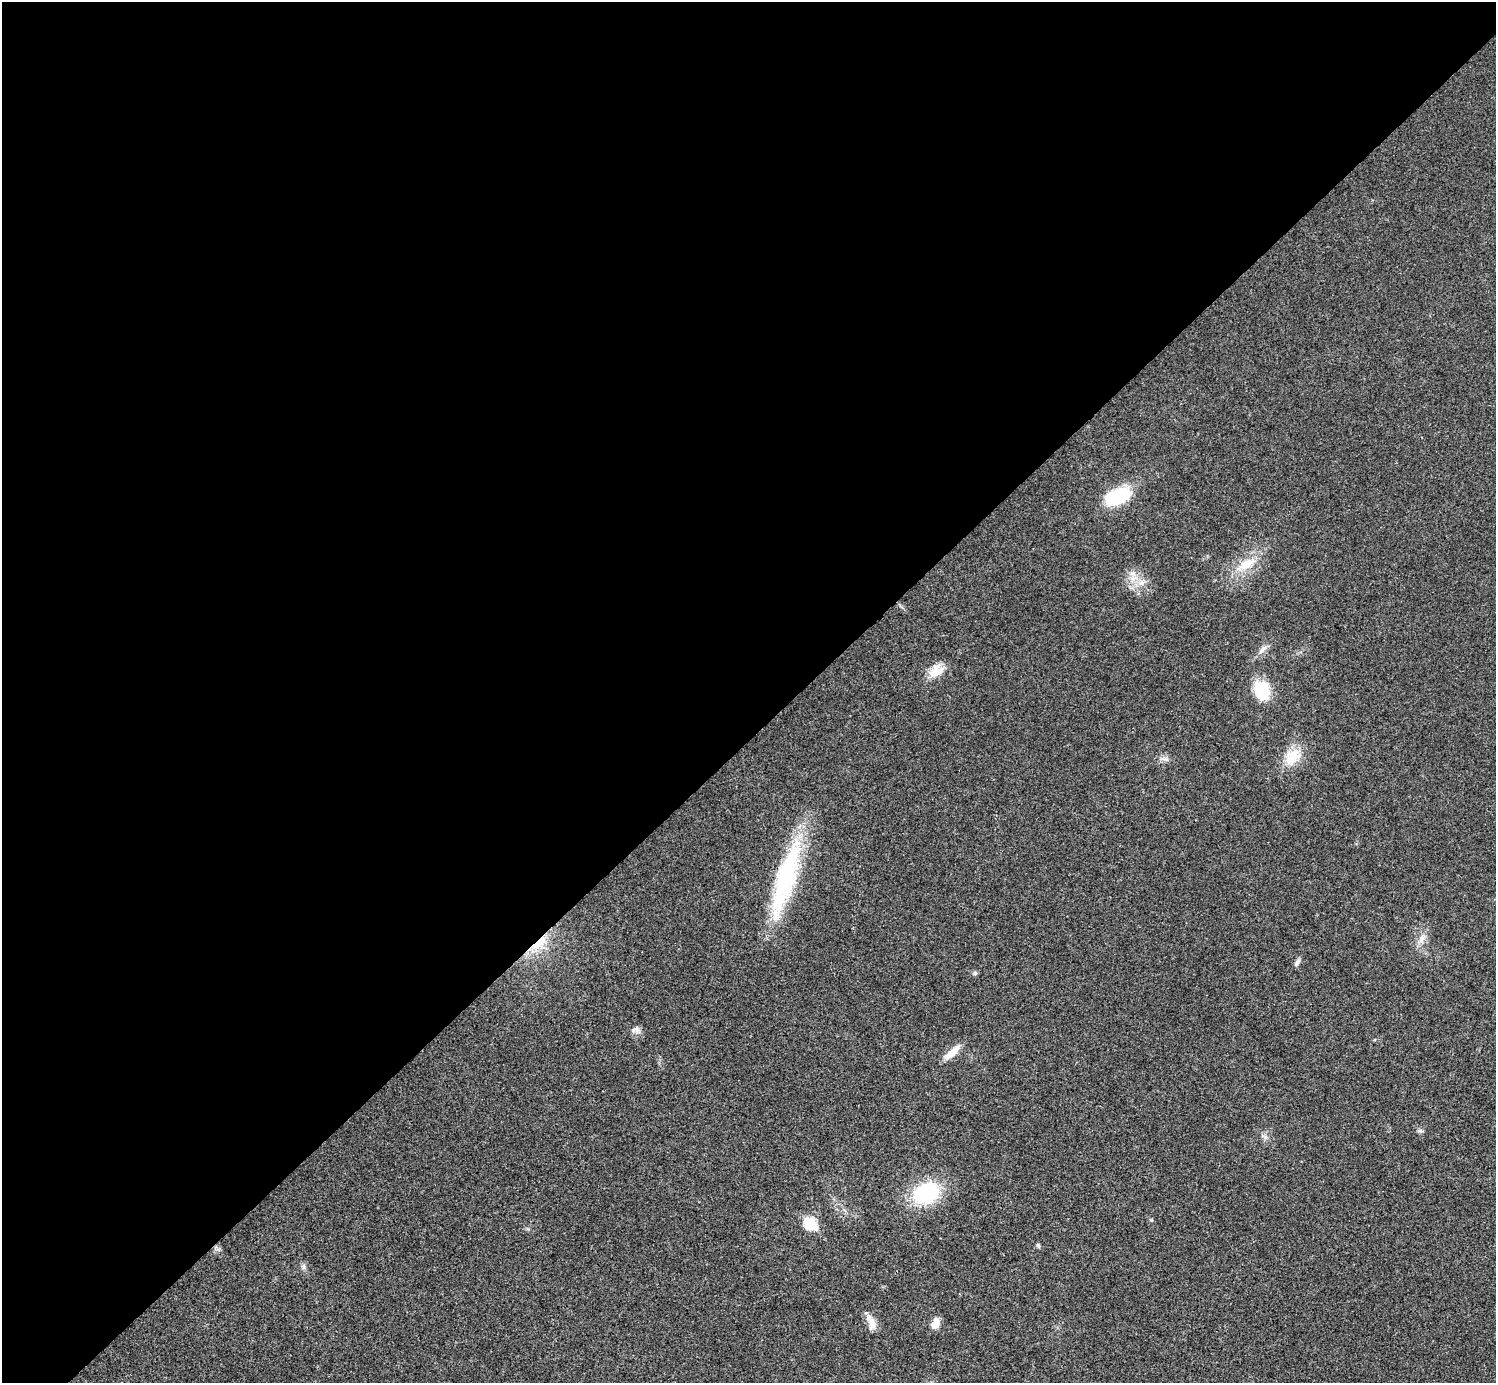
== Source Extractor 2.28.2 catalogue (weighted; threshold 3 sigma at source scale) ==
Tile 2 of 4 x 4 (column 2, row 1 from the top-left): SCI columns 1500-2993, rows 4445-5825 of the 5983 x 5983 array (HDU 1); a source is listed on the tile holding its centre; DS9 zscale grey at full resolution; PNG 1498 x 1385 px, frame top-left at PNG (2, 2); no overlay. Shown black and unused: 53% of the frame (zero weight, under 3 of 4 exposures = <1% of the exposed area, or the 3 px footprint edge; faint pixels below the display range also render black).
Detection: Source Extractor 2.28.2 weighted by HDU 2 'WHT'; one run over the whole footprint, this tile lists its part. Background 0.0219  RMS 0.0055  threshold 0.0249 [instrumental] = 3 sigma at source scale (4.5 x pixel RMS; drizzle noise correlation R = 1.50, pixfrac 1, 0.05/0.05 arcsec/px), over >= 5 px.
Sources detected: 21; all 21 listed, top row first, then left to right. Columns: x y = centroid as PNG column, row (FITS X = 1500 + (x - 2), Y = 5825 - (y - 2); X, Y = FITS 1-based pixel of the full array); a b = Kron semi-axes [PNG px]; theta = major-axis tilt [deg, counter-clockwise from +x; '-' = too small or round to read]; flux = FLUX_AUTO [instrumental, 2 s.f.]
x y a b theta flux
1117 496 26 14 21 32
1246 564 27 11 29 12
1141 583 7 4 18 1.8
1262 650 17 5 45 2.8
936 671 21 15 47 8.3
1261 690 18 14 -72 24
1292 757 26 15 62 12
785 879 96 20 73 68
1422 939 11 7 81 3.3
539 943 31 10 37 13
1297 962 11 4 64 1.4
975 973 5 5 - 0.96
636 1029 12 8 16 2.3
952 1053 24 8 41 6.7
1420 1131 8 5 0 1.1
925 1193 28 21 22 42
810 1223 7 6 - 39
1038 1245 6 4 -74 0.92
303 1266 9 5 -84 1.5
871 1323 19 8 -74 5.4
935 1324 11 7 71 5.9
Overlapping masked pixels (flux is a lower limit): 1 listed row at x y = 539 943
Unlisted compact peaks at least as high as the median listed source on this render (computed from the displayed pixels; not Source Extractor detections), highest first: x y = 1151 1220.